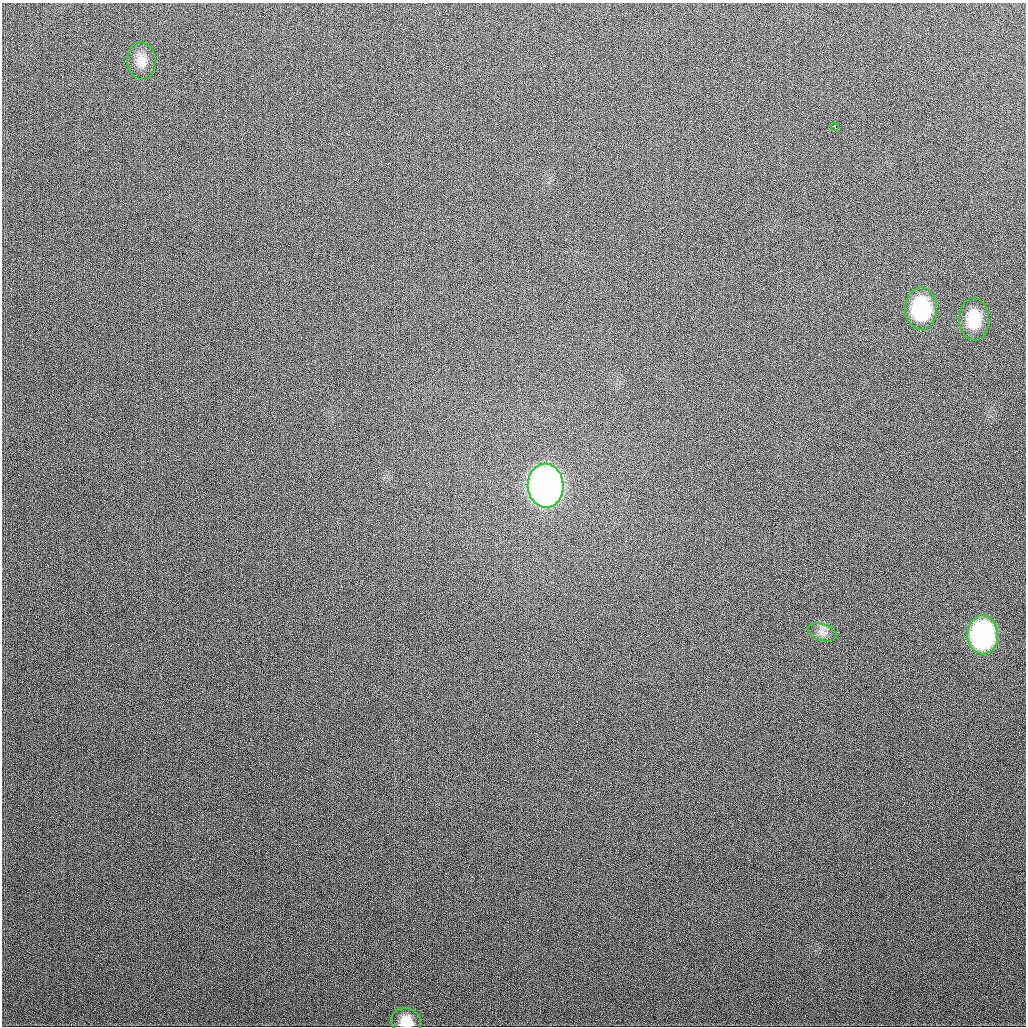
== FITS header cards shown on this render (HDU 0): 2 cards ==
NAXIS1  =                 1024
NAXIS2  =                 1024

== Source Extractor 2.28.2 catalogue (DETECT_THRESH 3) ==
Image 1024 x 1024 px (HDU 0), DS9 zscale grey, 1 PNG px = 1 image px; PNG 1028 x 1028 px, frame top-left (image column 1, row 1024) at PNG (2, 3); each listed source drawn as its Kron ellipse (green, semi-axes under 4 px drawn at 4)
Background 323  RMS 12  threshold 37.1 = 3 sigma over >= 5 px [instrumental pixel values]
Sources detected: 8; all 8 listed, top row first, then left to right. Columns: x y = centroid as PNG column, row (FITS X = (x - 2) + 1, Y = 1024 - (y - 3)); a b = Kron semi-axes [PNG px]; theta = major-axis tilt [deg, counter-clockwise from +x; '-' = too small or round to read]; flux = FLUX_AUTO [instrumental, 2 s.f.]
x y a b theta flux
141 61 18 14 -85 10000
835 127 4 2 - 1500
921 309 21 16 -90 67000
974 319 21 15 -88 25000
546 486 22 18 -87 970000
822 632 15 8 -17 5600
983 635 19 15 -88 170000
406 1022 15 13 -25 14000
At the frame edge (FLAGS 8, measured only in part): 1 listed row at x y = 406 1022